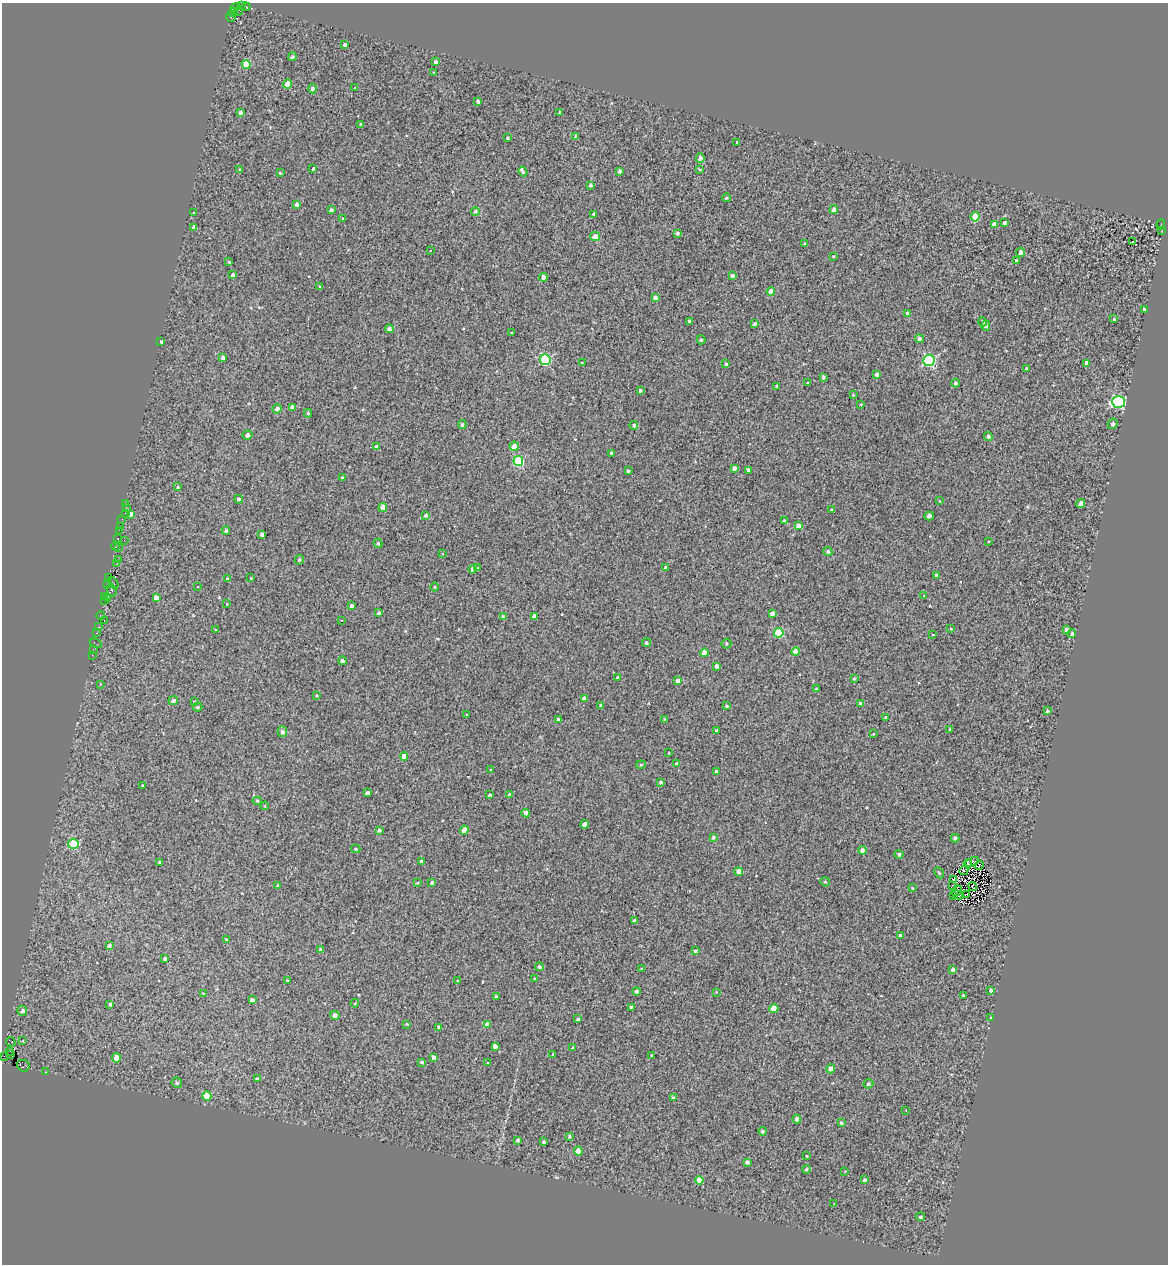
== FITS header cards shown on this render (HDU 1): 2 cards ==
NAXIS1  =                 1166
NAXIS2  =                 1262

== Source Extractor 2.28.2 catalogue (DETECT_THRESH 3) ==
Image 1166 x 1262 px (HDU 1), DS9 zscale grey, 1 PNG px = 1 image px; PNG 1170 x 1266 px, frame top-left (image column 1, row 1262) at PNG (2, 3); each listed source drawn as its Kron ellipse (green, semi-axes under 4 px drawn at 4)
Background 0.32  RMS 1.4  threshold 4.11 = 3 sigma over >= 5 px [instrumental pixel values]
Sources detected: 311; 3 with non-positive FLUX_AUTO (blend fragments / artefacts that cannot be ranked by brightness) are neither listed nor drawn; the other 308 listed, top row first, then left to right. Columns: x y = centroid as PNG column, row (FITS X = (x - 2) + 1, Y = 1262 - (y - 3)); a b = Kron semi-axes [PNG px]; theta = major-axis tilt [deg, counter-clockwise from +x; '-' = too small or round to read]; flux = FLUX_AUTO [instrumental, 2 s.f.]
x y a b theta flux
242 6 3 3 - 410
235 7 5 2 - 22
246 7 4 3 - 190
239 11 5 2 - 180
233 12 5 2 - 95
231 17 5 3 - 240
345 45 4 3 - 350
292 57 4 4 - 170
436 62 3 3 - 210
246 64 4 4 - 2000
434 72 3 3 - 1500
287 84 4 4 - 1300
355 88 3 2 - 150
312 89 4 4 - 330
477 102 4 4 - 200
240 112 3 3 - 220
559 113 3 3 - 140
361 124 3 3 - 180
576 137 4 3 - 240
508 138 3 3 - 140
737 142 3 2 - 61
700 158 5 4 - 310
313 169 4 3 - 1100
239 170 3 3 - 150
700 170 3 3 - 97
620 171 4 3 - 230
523 172 5 3 - 1100
280 173 3 3 - 100
590 185 3 3 - 160
726 198 4 3 - 110
297 204 4 4 - 360
331 210 4 3 - 220
834 210 4 4 - 290
475 211 4 4 - 180
194 213 4 3 - 88
594 214 4 3 - 220
975 217 4 4 - 2300
343 219 4 3 - 190
1004 222 4 3 - 220
994 224 4 4 - 460
1161 224 5 3 - 840
194 227 4 4 - 250
1162 230 2 2 - 520
677 233 3 3 - 140
595 236 5 4 - 960
1132 242 3 3 - 170
805 243 3 3 - 180
430 250 2 2 - 65
1021 252 4 4 - 430
833 256 3 2 - 66
1016 261 3 3 - 190
229 262 3 3 - 110
233 275 4 4 - 330
732 276 3 3 - 200
543 277 4 3 - 300
320 287 3 3 - 140
771 291 4 4 - 940
655 298 4 4 - 410
1144 309 3 3 - 260
908 314 4 4 - 520
1114 319 3 3 - 740
689 321 3 3 - 190
983 322 5 4 - 190
754 323 4 4 - 190
986 326 5 4 - 240
389 329 4 4 - 290
512 333 3 3 - 87
919 339 4 4 - 250
701 340 4 3 - 150
161 342 4 3 - 140
223 357 4 4 - 300
545 360 5 5 - 8300
929 360 6 5 - 9300
582 362 3 2 - 51
1087 363 4 4 - 900
726 364 4 4 - 160
1026 369 3 3 - 120
877 374 4 4 - 310
823 377 4 3 - 190
808 383 4 3 - 110
956 383 4 4 - 210
776 387 3 3 - 150
640 390 3 3 - 170
853 395 2 2 - 70
1118 402 6 6 - 11000
861 404 3 2 - 140
292 407 4 4 - 270
277 409 4 4 - 380
308 413 4 3 - 130
462 424 4 4 - 170
1113 424 5 5 - 240
634 425 4 4 - 180
247 435 5 4 - 310
988 436 4 4 - 210
514 446 5 4 - 600
376 447 4 4 - 230
612 453 3 3 - 200
518 461 5 5 - 5800
734 468 4 3 - 310
748 470 4 3 - 190
628 471 3 3 - 150
342 478 3 3 - 120
178 487 4 4 - 130
239 499 4 4 - 170
940 501 4 2 - 58
125 503 3 3 - 340
1081 503 5 4 - 450
383 507 4 4 - 1200
126 508 3 2 - 89
832 510 3 3 - 370
125 513 2 2 - 110
131 514 4 4 - 560
426 515 4 4 - 200
929 516 5 3 - 1400
122 519 2 2 - 150
784 521 4 4 - 250
798 526 4 4 - 510
120 527 3 2 - 330
119 530 2 2 - 400
226 531 4 4 - 170
262 534 4 3 - 280
118 538 3 3 - 330
124 540 2 2 - 710
989 541 3 2 - 65
378 543 5 3 - 130
116 546 4 3 - 460
119 547 4 3 - 320
828 552 4 4 - 220
442 553 3 2 - 54
118 560 3 2 - 150
299 560 5 4 - 160
117 563 3 2 - 130
477 568 3 2 - 190
666 568 4 3 - 280
472 569 4 4 - 330
937 576 4 4 - 570
108 578 3 2 - 160
227 578 3 3 - 1100
251 578 3 2 - 74
113 583 6 2 -57 330
107 585 2 2 - 330
198 586 3 2 - 100
435 587 4 3 - 79
112 590 7 3 -73 300
923 596 3 2 - 130
104 597 3 3 - 730
108 598 2 2 - 360
156 598 4 4 - 980
105 601 3 2 - 270
227 604 3 3 - 70
352 606 4 3 - 210
379 613 3 3 - 210
772 613 4 4 - 320
101 616 4 2 - 150
534 616 4 4 - 470
503 617 4 3 - 240
342 620 2 2 - 67
104 621 3 2 - 360
99 627 3 2 - 140
951 629 4 3 - 71
215 630 4 2 - 72
1066 630 4 3 - 160
97 633 3 2 - 100
779 633 5 4 - 3100
933 634 3 2 - 99
1072 634 4 3 - 200
96 643 6 3 -28 1300
646 643 4 4 - 220
726 644 5 5 - 160
93 649 3 2 - 86
796 652 4 4 - 1200
704 653 4 4 - 1300
92 655 2 2 - 47
342 661 4 4 - 270
716 666 4 3 - 250
618 678 3 3 - 210
854 678 4 3 - 130
678 681 4 4 - 610
101 684 3 2 - 130
816 689 3 3 - 120
317 695 4 3 - 88
584 699 4 3 - 350
173 700 5 4 - 250
194 702 3 2 - 85
861 703 4 4 - 220
601 705 4 3 - 240
727 706 3 3 - 150
198 707 5 4 - 150
1047 711 4 3 - 160
467 714 3 2 - 68
885 717 4 2 - 88
558 719 4 3 - 220
665 720 3 3 - 190
950 729 3 3 - 430
717 730 3 3 - 190
282 732 5 5 - 290
873 734 4 3 - 71
669 753 3 2 - 62
404 756 4 4 - 780
676 763 3 3 - 380
641 765 4 4 - 110
491 770 3 3 - 280
716 771 4 4 - 170
660 782 4 3 - 150
142 785 2 2 - 93
367 793 4 3 - 290
510 794 4 4 - 230
490 795 3 3 - 160
257 801 4 4 - 140
265 806 4 3 - 61
526 813 4 4 - 480
585 824 4 4 - 500
379 830 4 3 - 160
464 830 4 4 - 1400
713 837 4 4 - 210
955 838 4 3 - 220
73 844 5 5 - 4500
356 849 4 4 - 130
862 850 4 4 - 510
899 854 4 4 - 200
421 861 3 3 - 980
159 862 3 3 - 140
972 862 7 3 26 140
968 863 4 3 - 140
979 865 4 2 - 29
964 870 5 2 - 140
739 872 4 4 - 910
939 873 6 4 -63 130
954 880 4 2 - 28
417 882 3 2 - 96
432 882 3 3 - 190
825 882 5 4 - 110
278 886 4 3 - 130
953 886 4 2 - 40
973 887 4 2 - 50
912 888 3 2 - 84
957 891 6 2 54 69
953 895 2 2 - 55
958 895 5 2 - 58
966 895 3 2 - 75
635 920 3 3 - 200
900 936 4 3 - 290
227 940 4 3 - 140
109 945 4 3 - 190
321 950 4 4 - 230
695 951 3 3 - 170
165 959 4 4 - 160
539 967 4 4 - 170
641 969 3 2 - 65
953 969 4 3 - 220
534 979 2 2 - 69
287 980 3 3 - 72
457 981 4 3 - 130
991 990 4 3 - 180
637 991 4 4 - 210
716 992 4 3 - 130
203 993 3 3 - 71
496 996 3 3 - 170
963 996 4 4 - 210
252 1000 4 4 - 400
355 1003 4 3 - 67
110 1004 4 3 - 170
631 1007 3 3 - 190
774 1008 4 4 - 1400
22 1011 5 5 - 260
335 1015 5 4 - 370
991 1017 3 2 - 70
578 1019 3 3 - 200
407 1024 4 3 - 81
487 1025 4 4 - 1200
439 1027 3 3 - 140
23 1041 4 2 - 51
11 1042 5 3 - 460
495 1046 4 4 - 360
573 1048 4 3 - 170
10 1051 4 2 - 100
10 1055 3 2 - 59
553 1055 4 3 - 100
4 1056 2 2 - 28
652 1056 3 3 - 130
433 1057 4 3 - 210
116 1058 4 4 - 1100
422 1062 3 3 - 120
487 1063 2 2 - 100
23 1066 6 5 - 1500
831 1069 4 4 - 1000
46 1072 3 2 - 110
257 1079 4 3 - 170
177 1083 5 5 - 200
868 1084 5 4 - 190
207 1096 4 4 - 1900
673 1098 4 3 - 160
906 1110 3 2 - 120
797 1119 4 4 - 440
841 1123 4 3 - 160
762 1131 4 4 - 210
569 1136 3 3 - 150
518 1140 3 3 - 230
544 1142 3 3 - 180
578 1151 4 4 - 1300
807 1156 3 2 - 82
747 1162 4 3 - 260
806 1169 4 3 - 170
845 1171 3 2 - 61
699 1180 4 4 - 1300
864 1180 3 3 - 210
834 1204 3 2 - 98
920 1217 4 4 - 160
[3 non-positive-flux detections neither listed nor drawn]